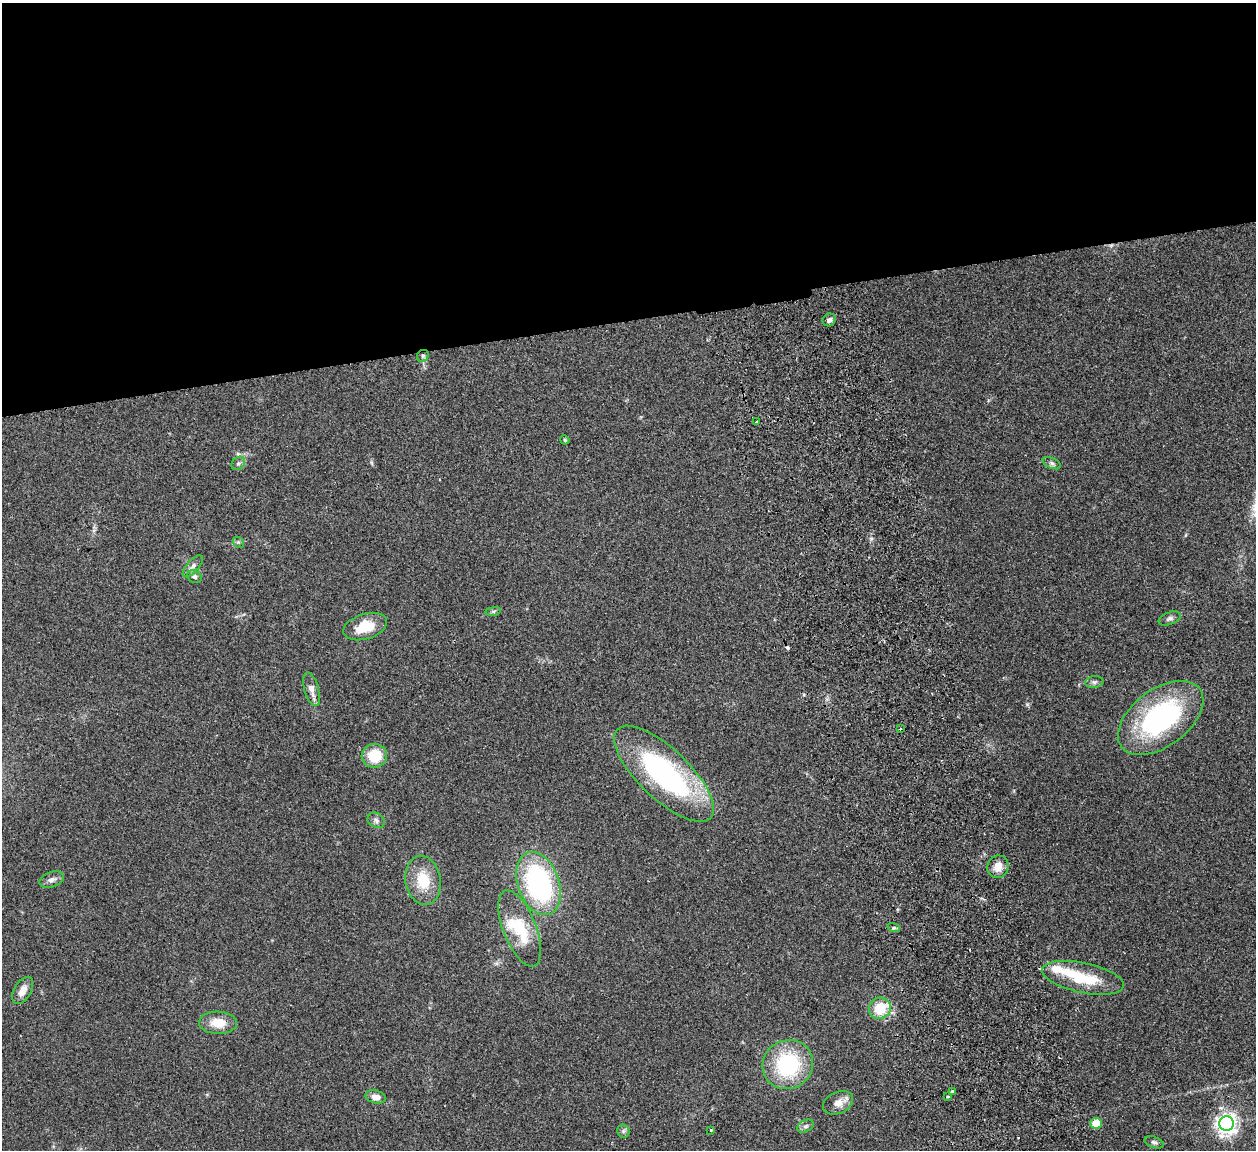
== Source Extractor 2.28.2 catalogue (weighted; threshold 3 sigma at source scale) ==
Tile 2 of 4 x 4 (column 2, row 1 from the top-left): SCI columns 1311-2564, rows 3608-4755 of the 5132 x 5030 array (HDU 1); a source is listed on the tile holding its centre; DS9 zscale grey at full resolution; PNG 1258 x 1152 px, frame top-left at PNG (2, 3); each listed source drawn as its Kron ellipse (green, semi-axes under 4 px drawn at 4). Shown black and unused: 28% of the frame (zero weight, under 2 of 3 exposures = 3% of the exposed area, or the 3 px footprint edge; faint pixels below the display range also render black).
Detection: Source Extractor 2.28.2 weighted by HDU 2 'WHT'; one run over the whole footprint, this tile lists its part. Background 0.176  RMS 0.011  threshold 0.0488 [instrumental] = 3 sigma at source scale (4.5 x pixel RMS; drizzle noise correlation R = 1.50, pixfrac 1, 0.05/0.05 arcsec/px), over >= 5 px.
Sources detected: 47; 2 inside a brighter object's white glare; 4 cosmic-ray / hot-pixel residue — neither listed nor drawn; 1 inside a brighter listed object's ellipse — not listed separately; the other 40 listed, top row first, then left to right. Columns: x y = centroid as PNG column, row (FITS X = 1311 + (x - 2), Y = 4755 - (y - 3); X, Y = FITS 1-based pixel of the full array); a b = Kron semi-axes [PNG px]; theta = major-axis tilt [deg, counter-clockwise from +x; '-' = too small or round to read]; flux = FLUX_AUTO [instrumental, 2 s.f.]
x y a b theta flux
829 320 7 6 - 3.7
423 356 6 5 - 2.3
756 422 3 2 - 3.9
565 440 5 3 - 1
238 463 7 6 - 2.5
1052 463 10 5 -24 2.7
238 542 6 4 -44 1.6
193 566 13 6 48 4.4
194 577 8 6 -26 2.5
493 611 8 4 8 1.9
1170 618 11 6 23 3.4
365 626 22 12 17 26
1094 682 9 6 9 2.9
311 689 17 7 -74 7.8
1161 718 49 28 37 170
900 729 2 2 - 0.81
374 756 12 11 - 30
664 774 64 25 -44 210
376 820 9 7 -30 3.6
998 867 11 10 - 9.9
52 880 13 7 20 4.7
423 880 25 17 -80 31
539 884 33 20 -70 170
520 928 40 16 -69 42
894 928 6 4 -17 1.7
1083 978 42 15 -12 46
23 991 15 8 59 9.5
880 1008 11 10 - 27
218 1023 19 11 -2 18
788 1065 26 24 32 86
952 1092 3 3 - 3.6
376 1097 10 6 -14 7.4
948 1097 3 3 - 4.5
838 1103 16 10 25 9.5
1096 1123 6 5 - 22
1226 1123 7 7 - 640
805 1126 9 5 26 3
711 1130 3 3 - 1.9
623 1131 6 6 - 2.5
1154 1142 10 5 -19 2.8